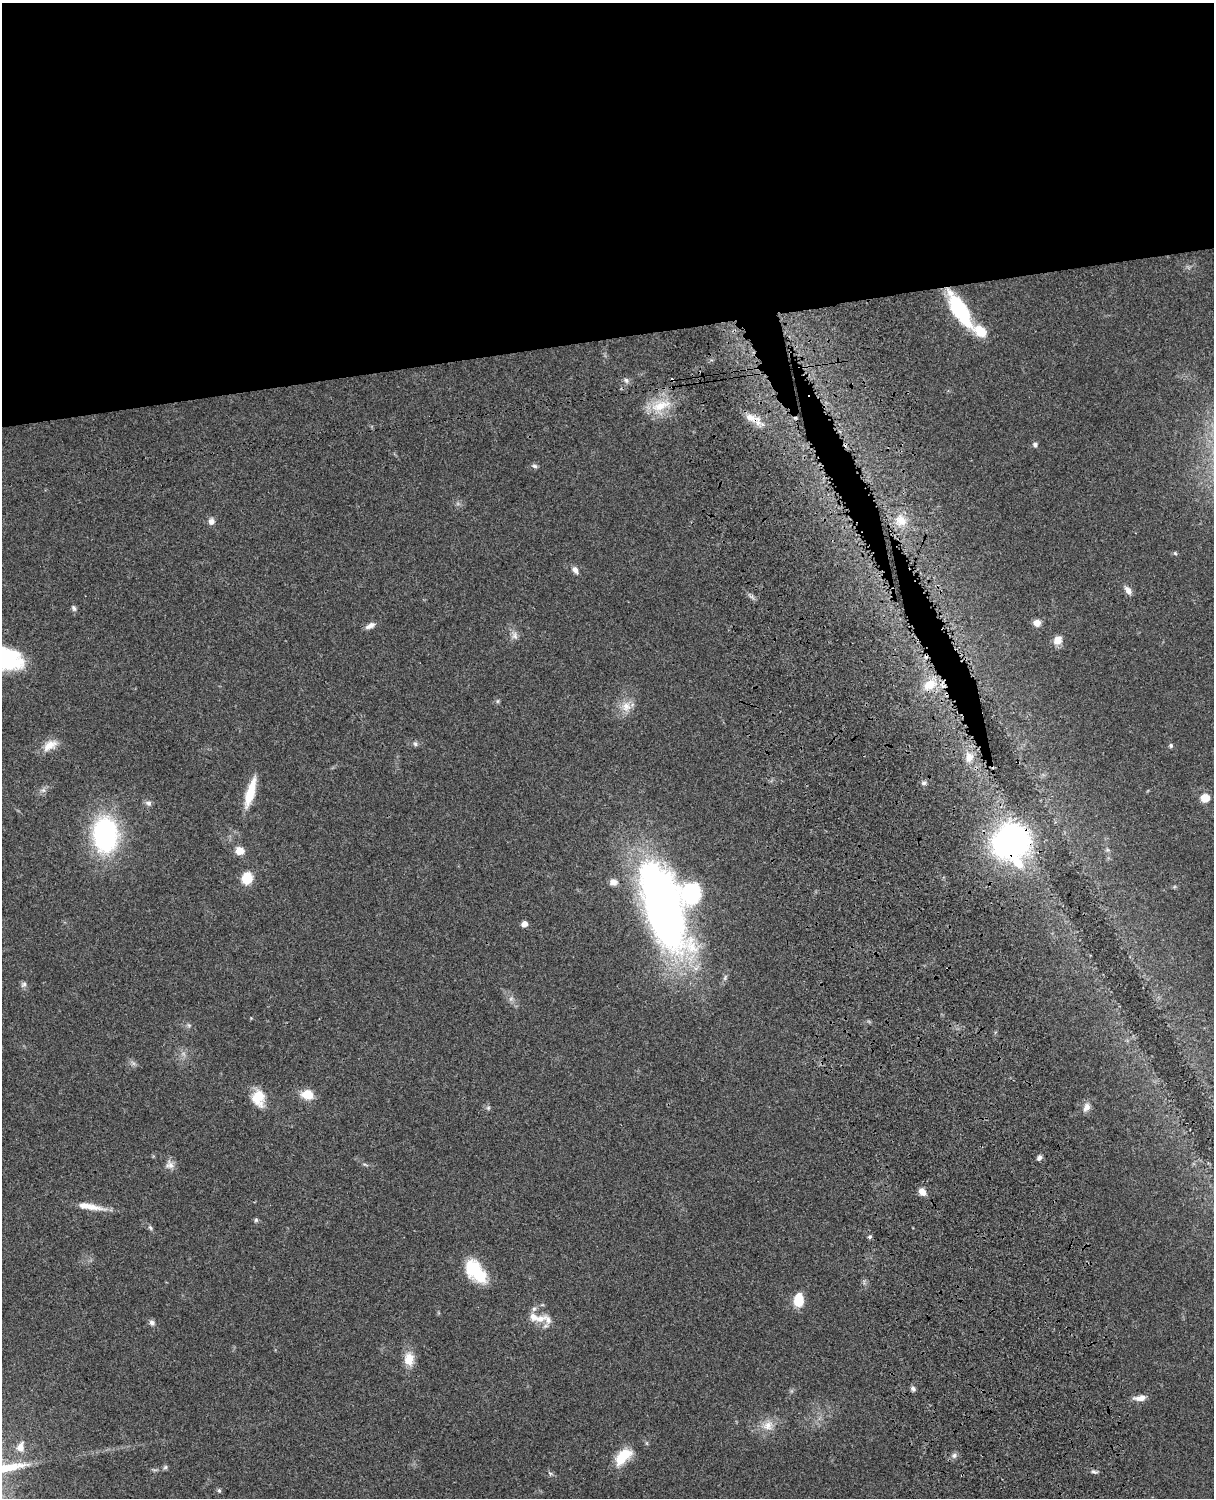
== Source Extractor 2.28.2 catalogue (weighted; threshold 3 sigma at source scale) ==
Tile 2 of 4 x 3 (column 2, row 1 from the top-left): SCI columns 1334-2545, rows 3268-4763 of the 5088 x 4926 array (HDU 1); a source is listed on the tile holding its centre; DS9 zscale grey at full resolution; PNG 1216 x 1500 px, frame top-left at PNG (2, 3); no overlay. Shown black and unused: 23% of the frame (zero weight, under 3 of 4 exposures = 6% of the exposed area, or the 3 px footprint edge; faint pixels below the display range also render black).
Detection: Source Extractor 2.28.2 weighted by HDU 2 'WHT'; one run over the whole footprint, this tile lists its part. Background 0.0779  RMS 0.0058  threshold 0.0263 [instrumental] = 3 sigma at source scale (4.5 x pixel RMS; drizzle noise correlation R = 1.50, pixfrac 1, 0.05/0.05 arcsec/px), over >= 5 px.
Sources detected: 71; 1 inside a brighter object's white glare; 2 cosmic-ray / hot-pixel residue — not listed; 3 inside a brighter listed object's ellipse — not listed separately; the other 65 listed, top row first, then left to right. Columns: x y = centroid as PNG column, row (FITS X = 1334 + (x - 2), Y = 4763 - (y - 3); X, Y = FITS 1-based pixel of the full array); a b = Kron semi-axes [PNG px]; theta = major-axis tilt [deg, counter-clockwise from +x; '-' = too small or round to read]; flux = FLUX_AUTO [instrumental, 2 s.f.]
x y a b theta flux
960 311 35 13 -57 46
626 380 8 6 -58 1.7
660 405 32 14 18 15
751 418 25 9 -17 7
1035 445 6 6 - 1.4
535 466 7 5 -18 1.3
901 520 18 14 -43 9.3
211 521 8 7 - 2.8
575 570 9 6 -56 2.6
1128 590 12 7 -53 3
74 608 8 6 -70 1.3
1037 623 8 7 - 3.7
370 626 13 6 30 2.9
515 636 10 8 80 2.6
1058 640 10 9 - 5.5
929 685 20 14 31 12
498 701 6 4 89 0.83
626 707 14 13 - 6.7
415 744 7 6 - 1.2
50 745 21 11 31 6.7
1171 745 6 4 79 1
969 757 13 11 -90 5.9
924 783 7 5 21 1.2
43 790 7 5 -44 1.4
250 792 36 9 74 15
1205 798 9 8 - 7.6
148 803 8 7 - 1.9
105 835 37 25 -88 86
1011 842 41 38 34 120
240 851 10 8 -9 6
247 878 14 12 74 9.9
613 882 10 8 -2 3.2
691 893 24 21 71 41
663 906 78 31 -72 430
524 924 5 5 - 4.2
24 984 9 6 40 1.6
189 1025 6 5 - 1
307 1094 11 8 -12 12
258 1098 19 14 -83 13
1086 1107 11 8 61 3.6
488 1108 6 5 - 1
1039 1158 7 5 48 1.7
170 1165 11 11 - 3.4
365 1165 6 4 -21 0.81
922 1192 10 7 -48 3.9
90 1206 34 7 -10 8.9
256 1220 5 5 - 0.94
150 1228 7 5 -47 1.1
870 1237 6 4 2 1.1
476 1271 29 16 -50 26
799 1300 14 10 86 11
534 1317 15 10 -43 5.6
548 1320 15 9 -59 3.7
152 1323 8 6 -63 1.7
409 1359 18 12 -86 7.9
913 1389 7 5 -53 1.6
1140 1398 16 6 4 4
768 1425 16 12 41 6.9
20 1447 13 9 77 4.3
623 1456 21 11 45 15
954 1456 8 7 - 1.9
165 1467 6 5 - 1.1
1094 1472 9 4 -11 1.4
550 1473 6 4 -19 0.85
219 1490 6 5 - 0.9
Overlapping masked pixels (flux is a lower limit): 3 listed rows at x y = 960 311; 751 418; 1011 842